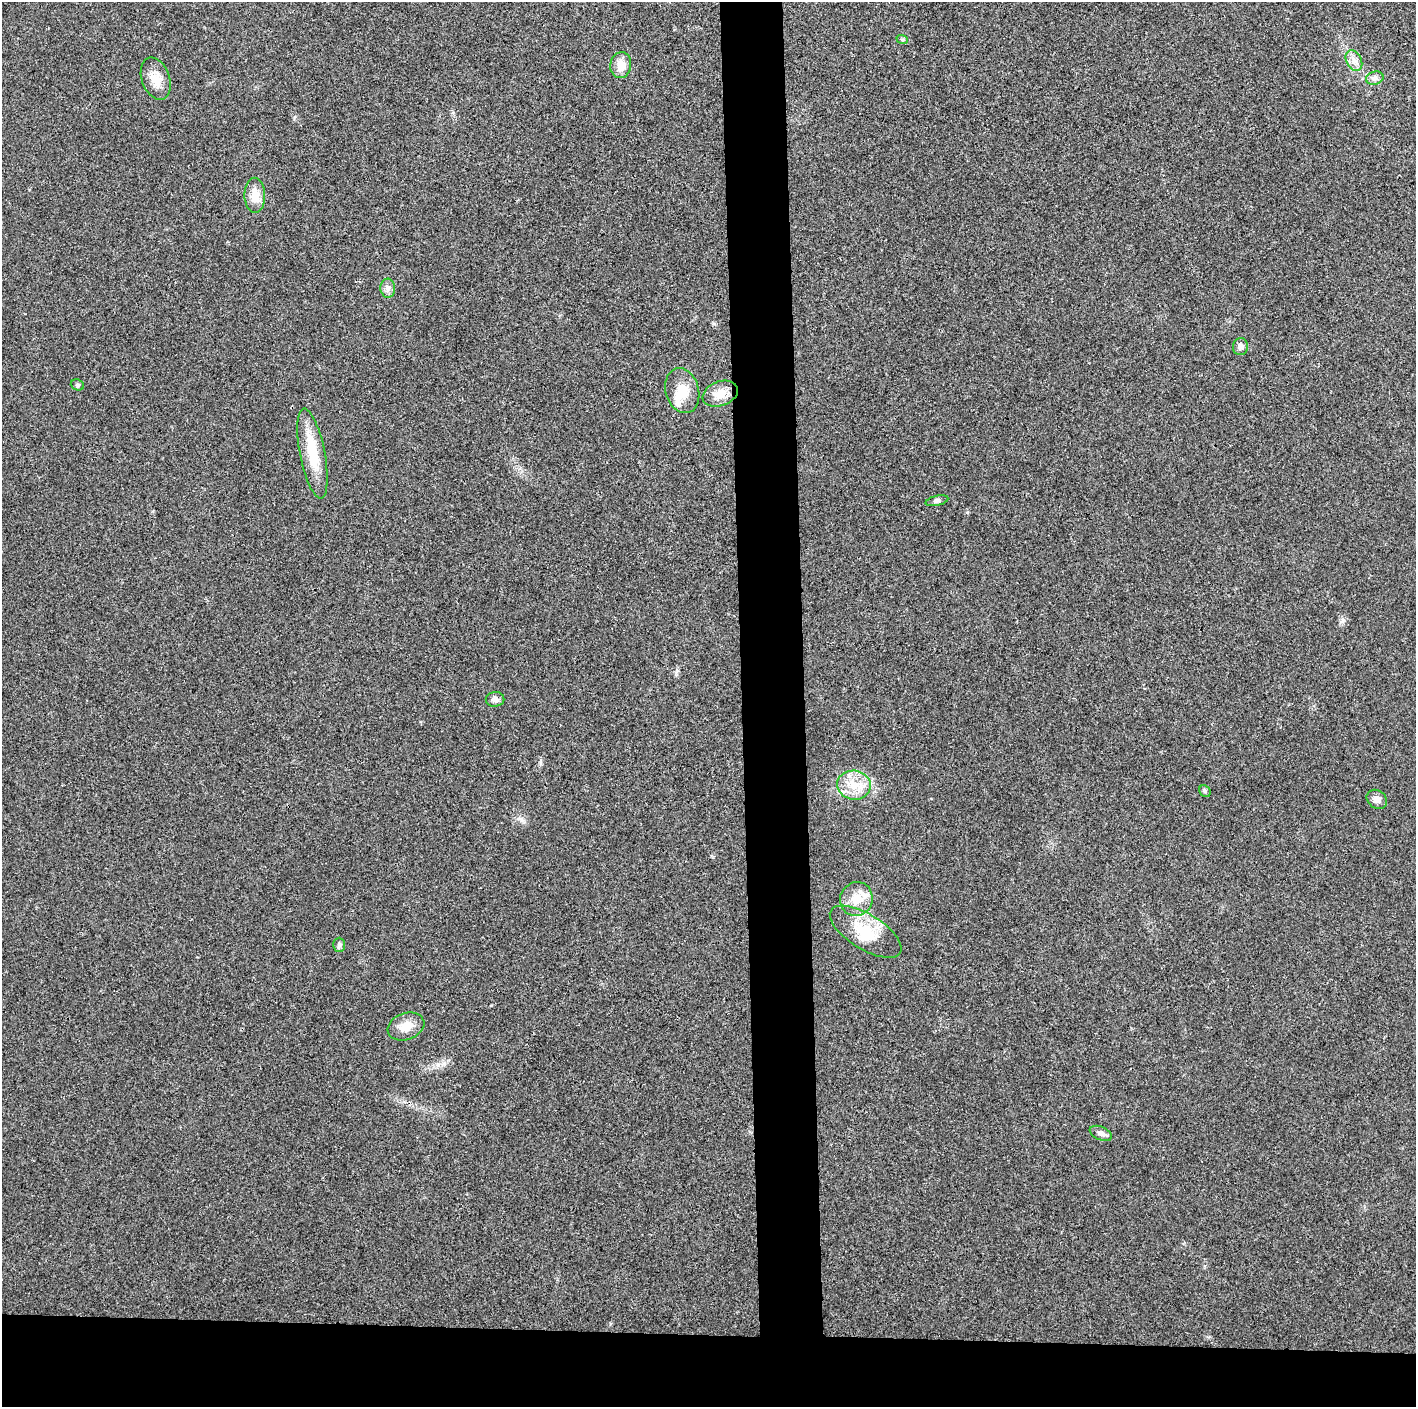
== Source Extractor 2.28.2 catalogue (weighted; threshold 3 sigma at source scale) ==
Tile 8 of 3 x 3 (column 2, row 3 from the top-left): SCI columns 1415-2828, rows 6-1410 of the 4242 x 4224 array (HDU 1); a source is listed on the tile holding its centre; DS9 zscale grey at full resolution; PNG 1418 x 1409 px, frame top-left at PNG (2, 2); each listed source drawn as its Kron ellipse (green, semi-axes under 4 px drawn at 4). Shown black and unused: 9% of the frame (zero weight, under 3 of 4 exposures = <1% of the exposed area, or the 3 px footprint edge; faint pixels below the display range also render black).
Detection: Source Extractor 2.28.2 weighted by HDU 2 'WHT'; one run over the whole footprint, this tile lists its part. Background 0.0231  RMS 0.0056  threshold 0.0254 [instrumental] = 3 sigma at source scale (4.5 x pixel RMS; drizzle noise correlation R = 1.50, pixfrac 1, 0.05/0.05 arcsec/px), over >= 5 px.
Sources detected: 22; all 22 listed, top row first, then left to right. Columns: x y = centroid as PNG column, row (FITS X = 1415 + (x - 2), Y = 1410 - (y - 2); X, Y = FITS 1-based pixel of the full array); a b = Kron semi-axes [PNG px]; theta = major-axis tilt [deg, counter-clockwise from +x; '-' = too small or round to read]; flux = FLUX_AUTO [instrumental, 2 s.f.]
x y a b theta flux
902 39 6 3 -19 0.65
1354 60 11 7 -64 3.4
621 65 13 10 81 6.4
1375 78 9 6 14 1.9
156 79 22 14 -70 7.9
255 195 17 10 -88 7.5
388 288 9 7 -86 2.4
1241 347 8 7 - 2.2
77 385 7 5 -22 0.96
682 391 23 16 -74 12
720 394 18 12 20 7.4
312 454 45 12 -79 20
937 501 12 5 13 1.4
495 699 9 7 0 2.4
854 785 17 14 -6 11
1205 791 6 5 - 1
1377 799 11 9 -37 3
856 899 17 16 - 9.5
866 932 41 17 -32 21
339 945 7 6 - 1.3
406 1027 19 13 19 7.6
1101 1133 12 6 -24 2.4
Unlisted compact peaks at least as high as the median listed source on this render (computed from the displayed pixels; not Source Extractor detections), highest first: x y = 1343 620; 967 512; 491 1005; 676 673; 540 762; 294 118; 711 856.